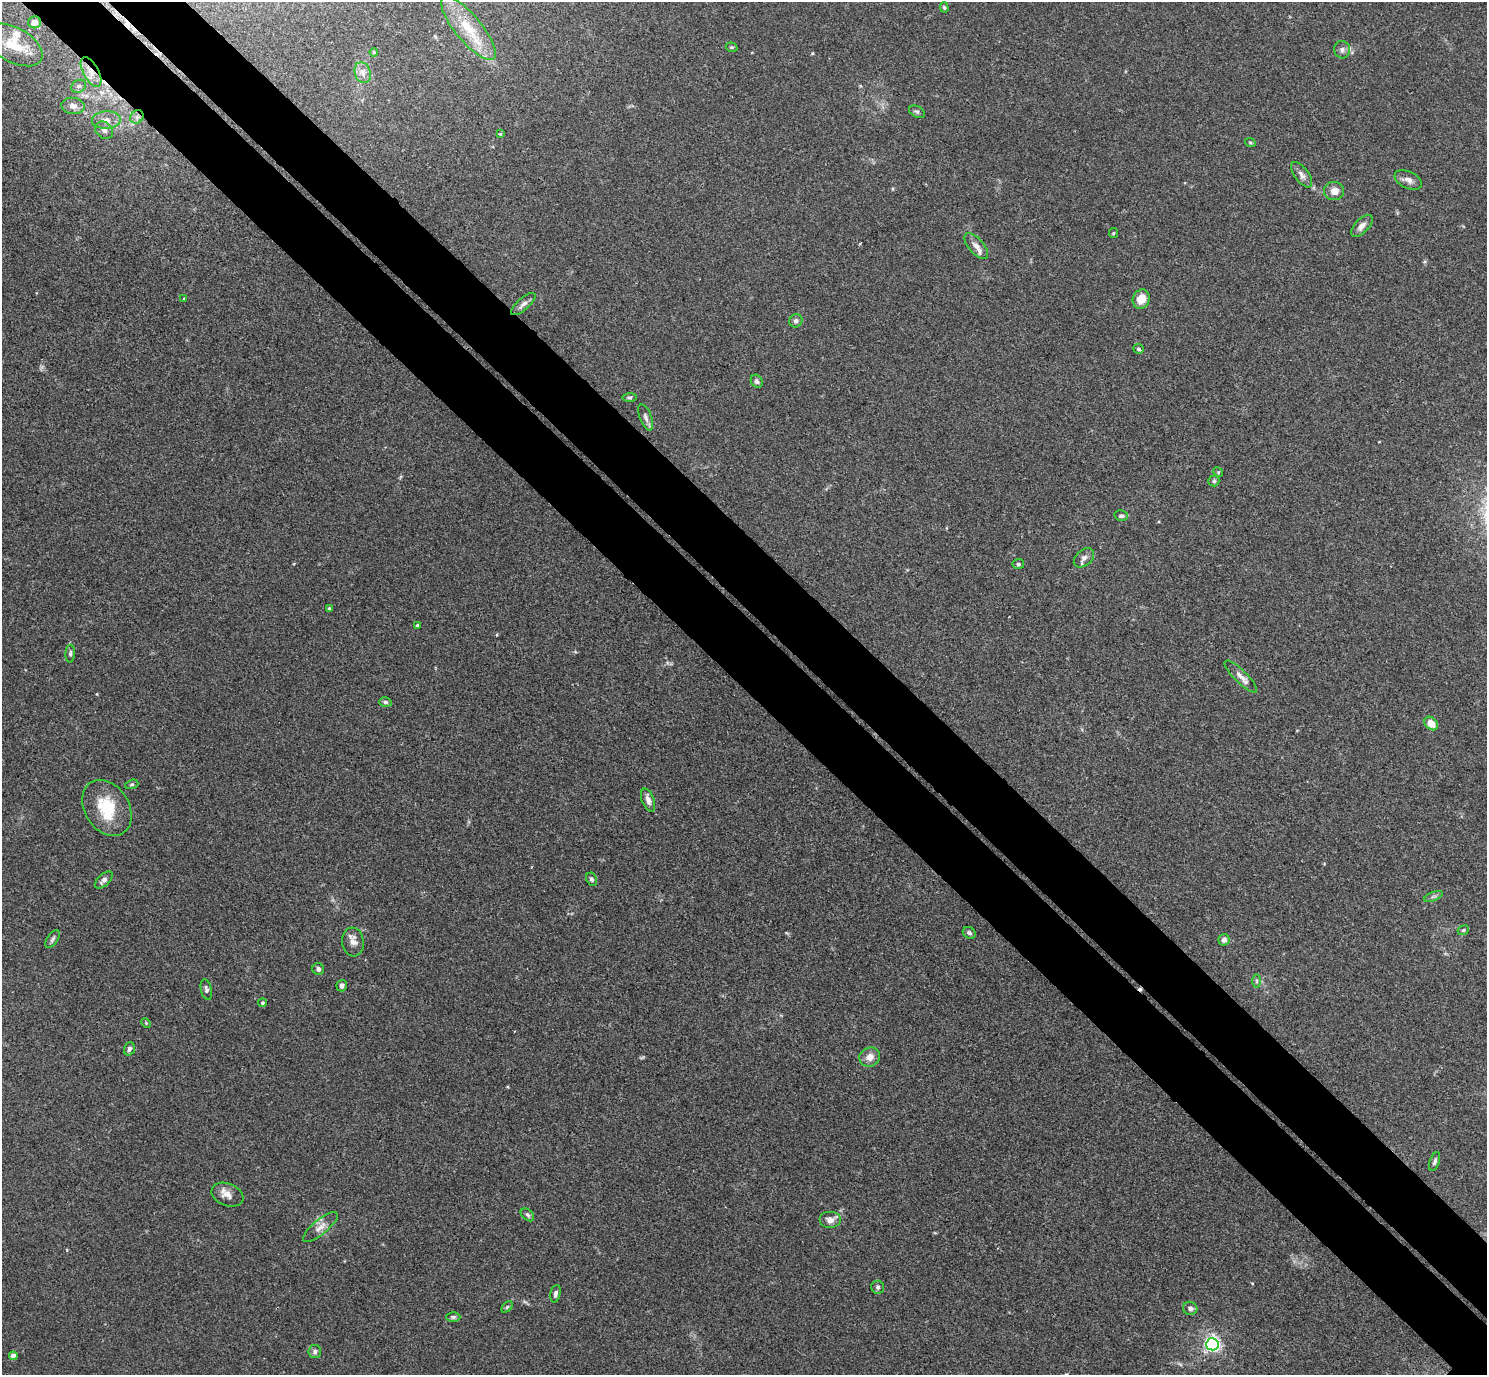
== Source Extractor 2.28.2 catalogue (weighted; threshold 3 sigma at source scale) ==
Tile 11 of 4 x 4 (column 3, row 3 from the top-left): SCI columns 3015-4499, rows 1571-2943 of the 6029 x 6028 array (HDU 1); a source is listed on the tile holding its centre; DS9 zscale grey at full resolution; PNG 1489 x 1377 px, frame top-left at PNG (2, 2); each listed source drawn as its Kron ellipse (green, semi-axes under 4 px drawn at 4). Shown black and unused: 10% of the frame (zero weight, under 3 of 4 exposures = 5% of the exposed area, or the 3 px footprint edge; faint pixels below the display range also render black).
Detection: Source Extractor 2.28.2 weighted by HDU 2 'WHT'; one run over the whole footprint, this tile lists its part. Background 0.0522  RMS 0.0045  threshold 0.0202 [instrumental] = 3 sigma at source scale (4.5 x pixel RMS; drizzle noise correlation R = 1.50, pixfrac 1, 0.05/0.05 arcsec/px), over >= 5 px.
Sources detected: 79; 2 cosmic-ray / hot-pixel residue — neither listed nor drawn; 3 inside a brighter listed object's ellipse — not listed separately; the other 74 listed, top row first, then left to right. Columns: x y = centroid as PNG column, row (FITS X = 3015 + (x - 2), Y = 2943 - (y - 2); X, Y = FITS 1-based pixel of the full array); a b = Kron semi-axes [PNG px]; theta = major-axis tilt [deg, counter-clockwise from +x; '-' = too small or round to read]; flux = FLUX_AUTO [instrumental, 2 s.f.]
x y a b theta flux
944 7 5 4 - 0.71
34 22 6 6 - 3.1
468 28 40 13 -50 16
14 45 31 17 -29 14
732 47 6 4 -18 0.64
1342 50 8 8 - 1.6
374 52 4 3 - 0.5
91 72 16 7 -62 4.2
363 73 11 7 -70 2.8
79 86 8 6 29 1.2
73 106 11 8 -5 2.4
917 112 8 5 -28 0.92
137 117 7 6 - 1.5
106 120 14 9 2 3.7
104 130 10 7 -40 1.9
500 134 4 4 - 0.46
1250 142 5 3 - 0.43
1302 175 15 7 -53 2.1
1408 180 15 8 -25 2.5
1334 191 10 9 - 3.3
1362 226 14 7 46 2.5
1113 233 5 4 - 0.6
976 246 15 7 -48 3.2
184 299 4 4 - 0.5
1141 299 10 8 63 6.2
523 304 15 6 41 2.1
796 321 7 6 - 1.5
1138 349 5 4 - 0.78
757 381 7 5 -55 1.1
630 397 7 3 0 0.73
646 417 14 6 -69 1.7
1218 472 5 4 - 0.55
1214 481 5 5 - 0.79
1121 516 7 5 -12 1.1
1084 558 12 8 42 2.1
1018 564 6 5 - 0.87
329 609 4 3 - 0.72
417 625 3 3 - 0.66
70 654 9 4 87 1
1241 676 22 6 -44 3
385 702 6 4 -16 0.91
1431 723 8 6 -42 5.1
132 784 6 4 18 0.68
648 800 12 6 -70 2.3
107 808 30 22 -58 17
591 879 7 5 -64 1
104 880 11 5 42 1.8
1433 896 10 3 21 0.88
1463 930 6 4 23 0.71
969 933 7 5 -33 1.2
52 939 10 5 54 1.2
1224 940 6 5 - 1.9
353 942 14 11 -83 3.1
318 969 6 5 - 1.3
1256 981 7 4 89 0.77
342 986 6 5 - 1.5
206 989 10 5 -77 1.3
262 1003 4 4 - 0.68
146 1023 5 3 - 0.44
129 1049 7 5 73 1.3
870 1057 10 9 - 3.5
1435 1162 10 4 70 1.1
227 1195 16 11 -21 3.9
527 1215 8 5 -42 0.97
830 1220 11 8 0 2.8
320 1227 21 7 40 3.5
878 1287 6 6 - 1.1
555 1294 9 5 76 1.1
507 1307 6 4 45 0.63
1190 1308 7 6 - 1.6
453 1317 7 4 1 0.97
1212 1344 6 6 - 130
315 1351 6 6 - 1
13 1356 4 4 - 3.9
Overlapping masked pixels (flux is a lower limit): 2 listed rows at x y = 91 72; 137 117